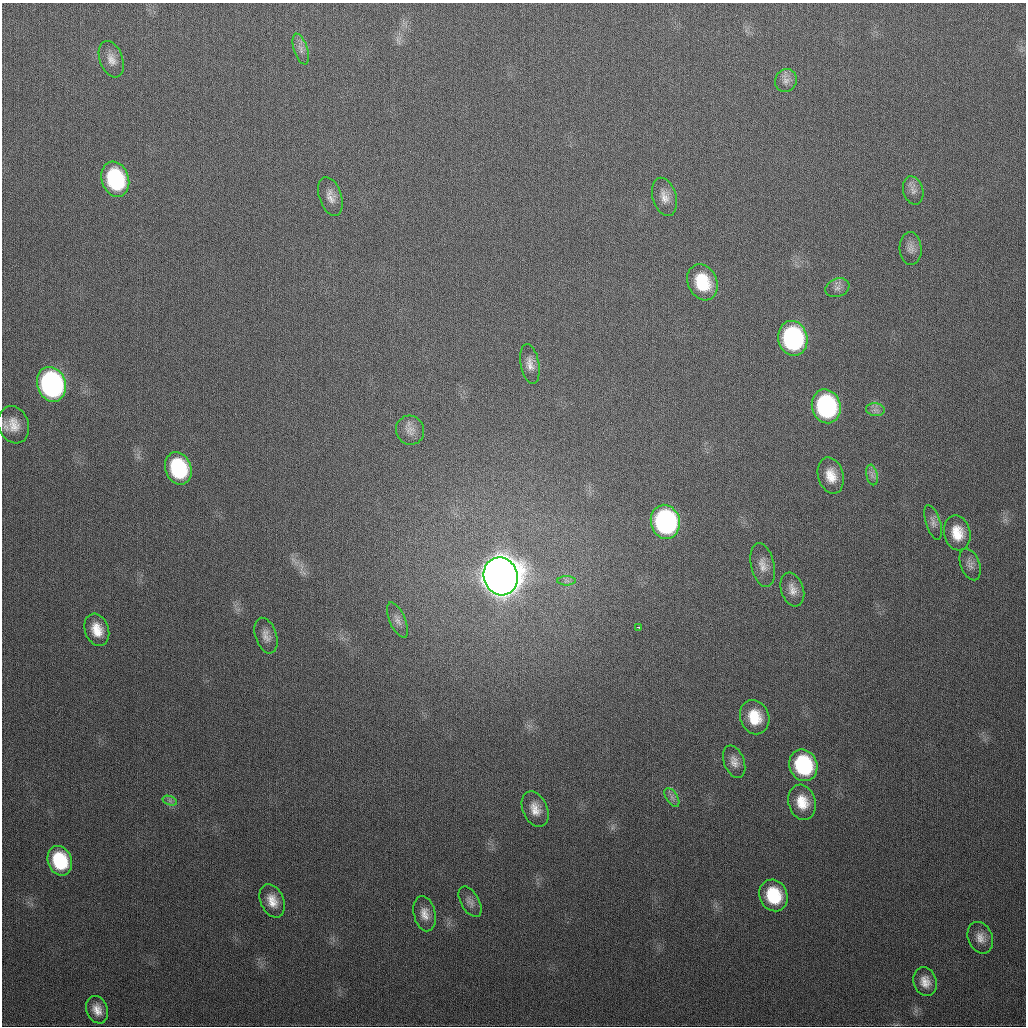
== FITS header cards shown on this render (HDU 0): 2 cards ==
NAXIS1  =                 1024
NAXIS2  =                 1024

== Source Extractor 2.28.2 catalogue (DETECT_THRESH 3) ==
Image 1024 x 1024 px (HDU 0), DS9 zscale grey, 1 PNG px = 1 image px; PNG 1028 x 1028 px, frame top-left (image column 1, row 1024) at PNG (2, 3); each listed source drawn as its Kron ellipse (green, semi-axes under 4 px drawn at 4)
Background 318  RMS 12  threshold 36.7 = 3 sigma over >= 5 px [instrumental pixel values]
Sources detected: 47; all 47 listed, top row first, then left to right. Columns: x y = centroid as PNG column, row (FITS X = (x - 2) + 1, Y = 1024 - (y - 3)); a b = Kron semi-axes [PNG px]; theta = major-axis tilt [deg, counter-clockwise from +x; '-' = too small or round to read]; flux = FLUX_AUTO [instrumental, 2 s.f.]
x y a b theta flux
301 49 16 7 -72 4.9e+03
111 59 19 11 -70 8.3e+03
786 81 11 10 - 5.1e+03
115 179 18 13 -72 7.9e+04
913 190 14 10 -73 5.4e+03
330 197 20 11 -72 7.9e+03
664 197 19 11 -74 8.8e+03
911 248 16 11 -87 6.2e+03
702 282 18 14 -65 3.4e+04
837 288 12 9 20 5.1e+03
793 338 17 14 -78 1.3e+05
530 364 20 9 -79 7.1e+03
51 384 18 14 -71 2.3e+05
826 406 17 14 -76 1.2e+05
875 410 9 6 -7 3.5e+03
14 425 19 15 -70 1.3e+04
410 430 15 14 - 7.1e+03
178 468 17 13 -69 6.5e+04
872 475 10 5 -79 3.6e+03
831 476 18 12 -75 1.4e+04
665 522 17 14 -76 1.7e+05
933 522 18 7 -72 4.6e+03
957 533 17 13 -77 1.7e+04
970 564 16 9 -69 5.3e+03
763 565 22 11 -77 9.1e+03
501 576 19 17 -74 3.5e+06
567 581 9 4 0 2.5e+03
792 590 17 11 -72 8.0e+03
397 620 19 8 -66 5.6e+03
638 627 4 2 - 3.7e+03
97 630 16 12 -71 1.4e+04
266 636 18 10 -72 7.0e+03
755 717 17 14 -70 2.3e+04
734 762 17 10 -69 7.0e+03
803 765 16 14 -68 7.4e+04
672 797 10 5 -57 3.4e+03
170 801 7 4 -19 2.1e+03
802 802 18 13 -74 1.7e+04
535 809 18 12 -66 1.1e+04
60 861 15 12 -67 4.6e+04
773 895 16 13 -65 3.9e+04
272 901 17 11 -66 1.2e+04
470 902 17 9 -60 4.7e+03
425 914 18 11 -78 8.4e+03
980 938 16 12 -67 8.1e+03
925 982 15 11 -72 8.7e+03
97 1010 14 10 -69 9.0e+03